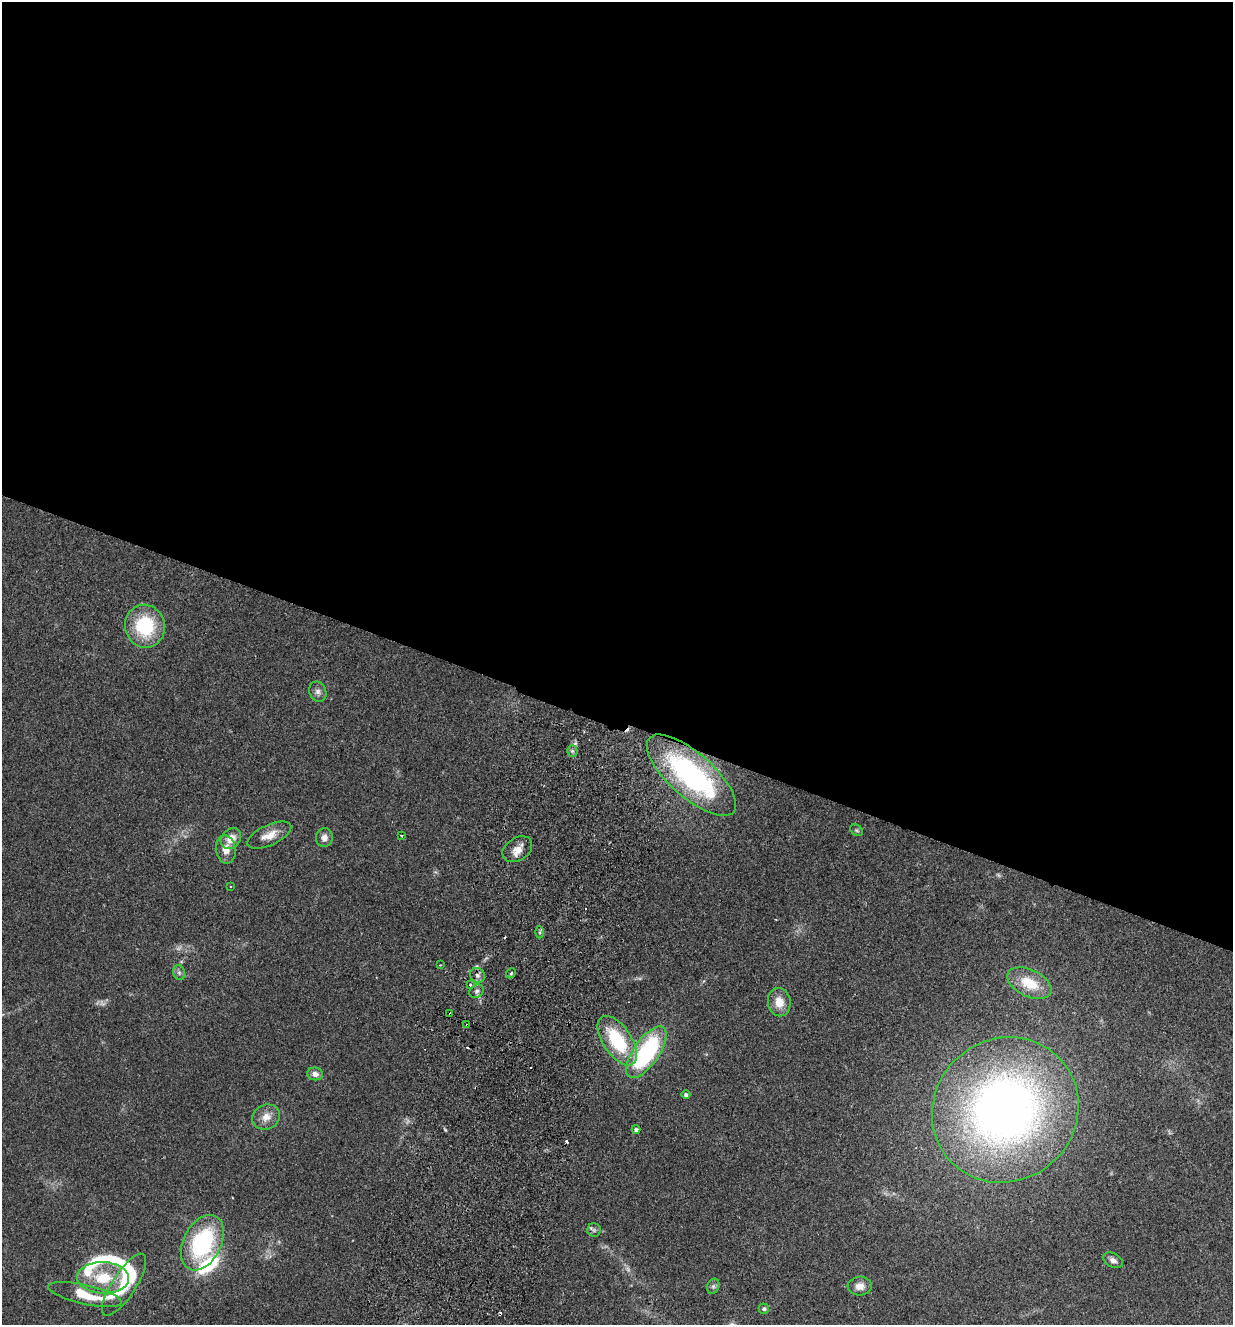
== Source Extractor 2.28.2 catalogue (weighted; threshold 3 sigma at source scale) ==
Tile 3 of 4 x 4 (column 3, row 1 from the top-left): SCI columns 2649-3879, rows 3993-5315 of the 5425 x 5337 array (HDU 1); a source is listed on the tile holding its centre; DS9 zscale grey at full resolution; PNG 1235 x 1327 px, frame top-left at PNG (2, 2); each listed source drawn as its Kron ellipse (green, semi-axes under 4 px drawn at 4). Shown black and unused: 55% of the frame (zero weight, under 2 of 3 exposures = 3% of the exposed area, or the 3 px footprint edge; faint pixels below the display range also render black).
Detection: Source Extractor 2.28.2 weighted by HDU 2 'WHT'; one run over the whole footprint, this tile lists its part. Background 0.152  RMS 0.01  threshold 0.047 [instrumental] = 3 sigma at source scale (4.5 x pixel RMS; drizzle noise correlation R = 1.50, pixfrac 1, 0.05/0.05 arcsec/px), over >= 5 px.
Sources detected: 53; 4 too faint to see at this stretch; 3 inside a brighter object's white glare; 6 cosmic-ray / hot-pixel residue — neither listed nor drawn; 1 inside a brighter listed object's ellipse — not listed separately; the other 39 listed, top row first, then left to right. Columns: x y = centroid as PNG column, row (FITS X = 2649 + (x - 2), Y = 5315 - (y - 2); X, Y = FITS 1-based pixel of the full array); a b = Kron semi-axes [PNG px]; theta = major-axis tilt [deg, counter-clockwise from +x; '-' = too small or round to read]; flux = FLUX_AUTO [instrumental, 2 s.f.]
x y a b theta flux
145 626 21 20 - 61
318 692 10 8 -68 4.5
572 751 5 5 - 1.8
691 775 56 22 -41 210
856 830 7 5 -34 1.7
269 835 24 10 24 14
401 835 4 2 - 0.76
324 837 9 8 - 6
231 838 11 9 47 13
226 849 14 10 -82 10
517 849 16 11 33 11
230 886 3 2 - 0.93
540 932 6 4 89 1.6
440 965 2 2 - 0.68
179 973 8 6 -69 2.5
511 973 5 4 - 1.4
477 975 8 7 - 3.5
1029 983 24 13 -25 31
470 985 3 3 - 1.8
477 991 8 6 34 3.1
779 1002 14 11 -80 14
450 1014 4 3 - 2.1
467 1025 4 2 - 2.5
617 1041 28 14 -56 63
646 1052 30 13 55 140
315 1074 8 6 -7 5.3
686 1095 4 3 - 2.7
1005 1110 75 71 42 670
266 1117 14 12 26 11
636 1129 4 4 - 2.7
594 1230 6 6 - 2.5
202 1243 29 19 63 110
1113 1260 10 7 -28 4.3
103 1278 26 15 -1 36
124 1285 36 12 57 70
713 1286 8 6 69 2.6
860 1286 12 9 3 8.3
85 1294 37 9 -13 49
764 1309 5 5 - 2.2
Overlapping masked pixels (flux is a lower limit): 3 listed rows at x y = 691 775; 450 1014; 467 1025